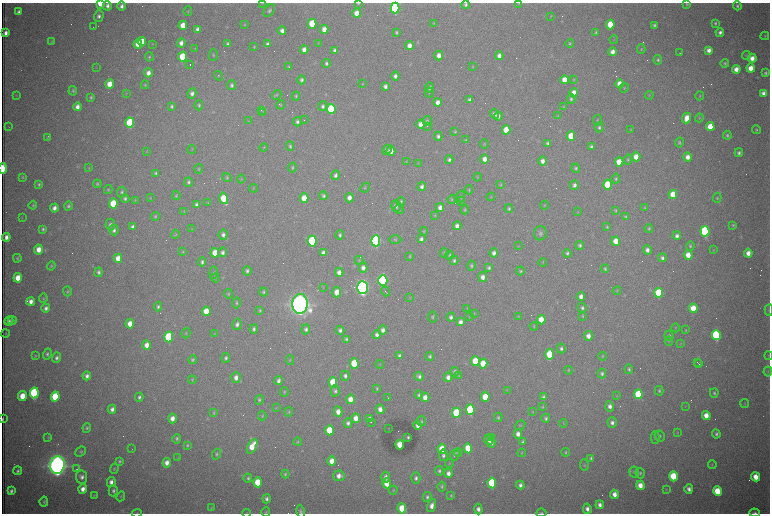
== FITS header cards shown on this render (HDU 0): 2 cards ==
NAXIS1  =                 1536 /fastest changing axis
NAXIS2  =                 1023 /next to fastest changing axis

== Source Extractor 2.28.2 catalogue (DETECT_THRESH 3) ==
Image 1536 x 1023 px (HDU 0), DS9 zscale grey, zoomed out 1/2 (1 PNG px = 2 x 2 image px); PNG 772 x 516 px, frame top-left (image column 1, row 1022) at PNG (2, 3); each listed source drawn as its Kron ellipse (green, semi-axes under 4 px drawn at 4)
Background 3060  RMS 34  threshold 102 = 3 sigma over >= 5 px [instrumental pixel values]
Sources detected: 584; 95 cannot appear on this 1/2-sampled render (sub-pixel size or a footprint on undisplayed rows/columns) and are neither listed nor drawn; the other 489 listed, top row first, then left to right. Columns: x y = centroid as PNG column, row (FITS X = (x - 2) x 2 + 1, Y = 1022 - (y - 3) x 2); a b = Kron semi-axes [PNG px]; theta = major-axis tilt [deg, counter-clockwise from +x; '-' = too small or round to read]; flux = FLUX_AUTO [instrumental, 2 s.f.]
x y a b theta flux
263 3 3 2 - 3.6e+03
358 3 4 3 - 6.8e+03
519 3 4 3 - 4.4e+03
100 4 4 3 - 2.0e+05
687 4 4 3 - 7.9e+03
466 5 4 4 - 1.4e+04
107 6 5 4 - 2.6e+04
122 6 4 4 - 2.5e+04
737 6 4 4 - 1.4e+04
395 8 5 4 - 1.1e+06
269 10 7 5 51 1.8e+04
188 11 5 3 - 7.9e+03
19 12 4 3 - 2.1e+04
357 13 5 4 - 8.2e+04
99 16 6 4 72 2.2e+04
551 16 4 3 - 4.7e+03
434 23 3 3 - 4.2e+03
715 23 4 3 - 1.1e+04
245 24 3 3 - 5.9e+03
312 24 5 4 - 2.7e+05
183 25 4 4 - 1.1e+05
610 25 5 4 - 2.0e+05
654 25 3 3 - 1.3e+04
93 27 2 1 - 2.7e+03
198 29 4 3 - 3.2e+04
324 29 4 4 - 6.3e+04
282 30 4 4 - 3.5e+04
396 32 3 3 - 1.0e+04
596 32 4 3 - 9.2e+03
720 32 4 4 - 2.2e+04
6 33 4 3 - 3.6e+04
765 36 4 4 - 7.5e+03
614 40 4 3 - 5.5e+03
51 41 4 3 - 5.9e+03
142 42 4 4 - 1.2e+05
181 43 4 4 - 3.9e+04
318 43 3 2 - 3.8e+03
570 43 4 4 - 9.0e+03
138 44 5 4 - 7.3e+04
152 44 4 2 - 3.4e+03
228 44 4 3 - 1.7e+04
268 44 4 3 - 2.3e+04
409 46 4 4 - 5.2e+04
254 47 3 3 - 7.0e+03
195 48 3 3 - 4.4e+03
641 49 5 3 - 8.0e+03
304 50 4 3 - 4.6e+04
335 50 4 3 - 2.5e+04
709 50 4 4 - 3.6e+04
612 52 4 4 - 4.6e+04
680 53 2 1 - 4.8e+03
213 55 6 3 88 8.4e+03
439 55 5 4 - 4.9e+04
746 55 4 3 - 6.0e+03
499 56 4 4 - 4.0e+04
149 57 4 3 - 9.2e+03
183 57 5 4 - 2.9e+05
752 58 4 4 - 5.6e+04
658 60 4 4 - 1.2e+04
326 63 4 4 - 1.5e+04
725 63 4 3 - 1.0e+04
190 65 2 1 - 1.9e+05
96 67 3 2 - 3.0e+03
289 67 3 3 - 8.1e+03
473 67 4 3 - 5.1e+03
751 68 4 4 - 9.2e+04
736 69 4 4 - 5.7e+04
148 73 4 4 - 4.1e+04
766 73 3 3 - 1.2e+04
218 76 5 4 - 8.5e+03
395 76 4 3 - 2.5e+04
302 80 4 3 - 1.7e+04
564 80 4 4 - 1.0e+05
574 80 4 3 - 6.8e+03
110 84 5 4 - 1.1e+05
362 84 3 2 - 3.9e+03
620 84 4 4 - 6.4e+04
145 85 4 4 - 8.9e+03
232 85 5 4 - 1.8e+04
385 86 4 3 - 2.4e+04
429 88 5 4 - 2.0e+04
624 88 4 3 - 6.6e+03
73 91 5 3 - 1.1e+04
126 93 4 3 - 6.0e+03
192 93 5 4 - 2.8e+04
429 93 5 3 - 6.0e+03
574 93 5 4 - 5.5e+04
763 93 4 4 - 2.8e+04
16 95 4 2 - 4.5e+03
277 95 5 4 - 8.5e+03
649 95 4 3 - 5.3e+03
296 96 4 3 - 1.0e+04
700 96 4 3 - 7.2e+03
91 97 4 3 - 1.1e+04
571 99 4 4 - 1.3e+04
470 100 4 3 - 2.1e+04
438 102 4 4 - 4.7e+04
199 105 5 4 - 1.2e+04
281 105 4 3 - 6.5e+03
171 106 4 3 - 1.3e+04
323 106 5 4 - 2.1e+04
77 107 4 3 - 4.1e+04
564 107 4 4 - 6.5e+03
331 109 5 4 - 5.8e+05
261 110 2 2 - 3.9e+03
263 112 3 2 - 3.6e+03
494 114 5 4 - 3.3e+04
498 116 4 3 - 2.9e+04
558 116 4 3 - 6.7e+03
687 118 5 4 - 9.0e+04
699 118 4 3 - 5.2e+03
305 120 2 1 - 2.8e+03
597 120 5 3 - 7.3e+03
248 121 3 3 - 4.3e+03
427 121 5 4 - 1.3e+04
297 122 4 3 - 1.8e+04
130 123 5 4 - 5.9e+05
421 124 5 4 - 6.3e+04
427 126 2 1 - 3.1e+03
8 127 3 1 - 2.4e+03
599 127 5 4 - 1.6e+04
710 127 4 4 - 1.5e+05
506 130 4 4 - 1.4e+05
630 130 4 3 - 6.1e+03
756 130 4 4 - 9.8e+03
455 132 3 3 - 8.0e+03
727 135 4 4 - 1.3e+04
438 136 4 4 - 1.9e+04
571 136 5 4 - 2.2e+05
47 138 4 3 - 6.7e+03
465 140 4 3 - 6.8e+03
548 143 4 3 - 2.0e+04
679 143 5 4 - 1.1e+04
484 144 4 3 - 5.6e+03
290 146 5 4 - 1.2e+04
591 146 4 3 - 1.4e+04
264 148 4 3 - 5.8e+03
192 149 4 2 - 4.3e+03
387 150 5 4 - 1.4e+04
146 151 3 3 - 4.2e+03
391 151 5 4 - 6.0e+04
739 153 4 4 - 1.7e+04
636 157 4 4 - 9.6e+04
688 157 4 4 - 5.2e+04
485 159 5 4 - 5.0e+04
628 159 5 3 - 8.9e+03
449 160 4 4 - 1.9e+04
406 161 4 3 - 5.5e+03
543 161 4 4 - 3.9e+04
619 162 4 4 - 1.4e+05
418 164 3 2 - 4.8e+03
292 167 5 4 - 1.0e+04
89 168 4 3 - 5.7e+03
576 168 4 4 - 1.3e+04
3 169 5 2 - 3.1e+05
199 169 4 3 - 7.3e+03
156 173 4 3 - 1.3e+04
335 175 5 4 - 2.2e+04
23 177 4 3 - 6.7e+03
227 177 5 4 - 8.9e+03
477 177 4 3 - 5.3e+03
241 179 4 3 - 6.5e+03
616 179 5 4 - 1.1e+04
189 182 4 4 - 1.4e+04
39 184 4 3 - 1.1e+04
97 184 4 3 - 1.0e+04
501 185 4 3 - 7.0e+03
574 185 5 4 - 2.2e+04
607 185 5 4 - 3.0e+05
422 187 4 3 - 2.2e+04
254 188 4 3 - 5.0e+03
365 188 5 4 - 8.8e+03
108 190 4 3 - 8.3e+03
469 190 4 3 - 6.5e+03
122 192 5 4 - 1.4e+04
673 194 4 4 - 1.8e+05
176 196 4 3 - 8.2e+03
323 196 4 4 - 1.6e+04
461 197 6 3 89 8.7e+03
491 197 4 3 - 4.8e+03
125 198 4 4 - 1.5e+04
150 198 3 3 - 4.6e+03
224 198 6 4 -75 2.5e+05
304 198 5 4 - 1.2e+05
349 198 4 4 - 4.4e+04
717 198 5 4 - 9.2e+03
452 199 4 3 - 6.3e+03
135 200 4 3 - 5.2e+03
401 201 4 3 - 9.6e+03
461 201 4 3 - 7.5e+03
113 203 5 4 - 2.4e+05
208 203 4 3 - 6.2e+03
33 205 4 3 - 8.6e+03
197 205 4 3 - 2.4e+04
544 205 4 3 - 5.5e+03
68 206 4 3 - 1.3e+04
396 206 6 5 - 2.5e+04
440 207 4 3 - 3.7e+04
54 208 4 4 - 3.7e+04
645 208 4 3 - 7.0e+03
399 209 5 4 - 1.1e+04
509 209 4 3 - 1.2e+04
465 210 4 3 - 8.5e+03
615 210 4 3 - 8.3e+03
184 211 4 3 - 4.6e+03
578 212 3 2 - 3.2e+03
435 215 4 3 - 4.5e+03
155 216 4 3 - 8.5e+03
626 217 4 3 - 9.8e+03
22 218 3 2 - 3.7e+03
110 225 6 4 85 2.1e+04
733 225 4 3 - 8.5e+03
457 226 4 3 - 3.8e+04
133 227 4 3 - 2.9e+04
607 227 4 3 - 8.7e+03
649 228 4 4 - 9.4e+03
43 229 4 3 - 1.2e+04
192 229 4 2 - 4.1e+03
114 230 5 5 - 2.5e+04
424 231 4 3 - 6.1e+03
705 231 5 4 - 1.3e+06
540 233 7 6 - 2.1e+04
175 234 4 3 - 6.4e+03
223 235 5 4 - 2.3e+04
340 235 5 4 - 1.5e+04
677 236 4 4 - 2.5e+04
6 237 4 3 - 3.6e+04
421 239 4 3 - 2.2e+04
395 240 6 4 0 9.6e+03
312 241 5 4 - 7.7e+05
376 241 5 4 - 1.7e+06
616 241 4 4 - 1.0e+05
580 245 4 4 - 1.6e+04
518 246 3 2 - 3.7e+03
690 246 5 4 - 1.1e+04
38 249 5 4 - 8.2e+04
647 250 5 4 - 3.5e+04
713 250 4 3 - 4.6e+03
183 251 4 4 - 7.7e+03
223 252 5 4 - 2.3e+04
215 253 5 4 - 1.1e+05
323 253 4 3 - 3.1e+04
444 253 5 3 - 7.9e+03
494 253 4 4 - 3.0e+04
567 253 4 3 - 1.4e+04
748 253 4 4 - 5.8e+04
449 255 4 4 - 9.0e+03
688 255 5 4 - 9.0e+04
410 256 4 3 - 7.6e+03
17 258 4 3 - 7.7e+03
118 258 4 4 - 8.0e+04
662 258 4 4 - 2.0e+04
359 260 4 3 - 6.1e+03
454 260 4 4 - 1.4e+04
202 262 4 3 - 1.6e+04
543 262 4 2 - 4.0e+03
51 266 4 3 - 8.3e+03
471 266 5 4 - 1.1e+04
363 268 5 4 - 3.6e+04
489 268 4 3 - 1.4e+04
605 269 4 3 - 1.1e+04
247 271 4 4 - 1.7e+04
520 271 4 4 - 1.0e+04
99 272 5 4 - 1.8e+04
339 272 4 4 - 4.4e+04
214 273 6 4 84 1.2e+04
483 277 5 4 - 4.2e+04
18 278 5 4 - 1.2e+05
215 278 4 3 - 6.1e+03
383 280 5 4 - 1.8e+06
323 287 3 3 - 4.8e+03
362 287 6 5 - 3.7e+06
67 291 5 4 - 1.1e+04
385 291 5 2 - 6.2e+03
617 291 4 2 - 4.1e+03
263 292 4 4 - 1.0e+04
337 292 5 4 - 7.6e+04
659 293 5 4 - 4.1e+05
228 294 4 4 - 9.1e+03
581 296 4 3 - 4.1e+04
43 298 5 3 - 6.6e+03
410 298 3 3 - 4.5e+03
31 301 4 3 - 3.9e+04
236 303 5 4 - 1.1e+04
300 304 10 7 86 9.8e+06
158 307 5 4 - 1.5e+04
46 308 4 3 - 2.3e+04
467 308 3 3 - 3.9e+03
582 308 5 4 - 1.6e+04
693 308 5 4 - 1.6e+05
769 310 6 3 86 7.9e+03
206 311 5 4 - 1.3e+05
260 311 3 3 - 8.9e+03
474 313 4 3 - 5.2e+03
582 316 4 3 - 6.2e+03
433 317 5 4 - 1.0e+04
451 317 4 4 - 2.1e+04
469 317 4 2 - 3.9e+03
518 317 4 3 - 5.4e+03
541 320 5 4 - 1.3e+05
9 321 5 4 - 2.2e+04
12 321 4 3 - 7.1e+03
461 322 4 3 - 3.4e+04
130 324 5 4 - 7.6e+04
237 324 6 4 77 2.5e+04
534 326 4 3 - 7.1e+03
676 328 4 3 - 5.2e+03
254 329 4 3 - 1.7e+04
306 329 5 4 - 2.0e+04
340 330 4 4 - 2.4e+04
383 330 4 4 - 3.0e+04
686 330 4 3 - 6.0e+03
186 333 5 3 - 8.3e+03
5 334 4 2 - 3.7e+03
214 334 3 2 - 3.6e+03
377 335 4 4 - 2.7e+04
716 335 5 4 - 9.7e+05
588 336 5 4 - 4.9e+04
669 336 5 4 - 1.6e+04
169 337 5 4 - 5.6e+05
346 339 4 3 - 1.2e+04
669 341 4 3 - 5.7e+03
680 343 3 2 - 3.3e+03
146 345 5 4 - 5.3e+04
561 348 5 3 - 1.7e+04
47 354 5 4 - 1.6e+04
550 354 5 4 - 3.6e+05
35 356 4 3 - 5.7e+03
400 356 4 3 - 2.0e+04
430 356 4 4 - 1.4e+04
602 356 4 3 - 6.4e+03
769 356 4 3 - 4.8e+03
56 358 5 4 - 2.1e+04
226 358 5 4 - 1.6e+04
193 360 4 3 - 1.1e+04
290 360 4 3 - 6.1e+03
475 361 5 4 - 2.7e+05
697 362 2 1 - 2.6e+03
354 363 5 4 - 3.3e+05
380 364 4 2 - 4.0e+03
483 364 5 4 - 1.6e+05
699 364 2 1 - 3.7e+03
629 369 5 4 - 1.3e+04
568 370 4 3 - 6.1e+03
768 371 5 3 - 6.5e+03
455 372 5 4 - 2.6e+04
602 374 5 4 - 1.6e+04
87 376 4 3 - 2.7e+04
345 376 5 4 - 2.1e+04
419 376 5 4 - 2.2e+04
459 376 4 3 - 5.2e+03
448 377 4 4 - 3.6e+04
236 378 5 4 - 4.1e+04
192 380 4 3 - 6.2e+03
279 381 4 4 - 2.6e+04
333 382 5 4 - 3.1e+05
377 388 4 3 - 7.7e+03
507 390 3 3 - 4.6e+03
335 391 5 4 - 1.8e+04
659 391 5 4 - 1.1e+04
284 392 5 3 - 7.9e+03
34 393 5 4 - 9.7e+05
714 393 5 4 - 1.4e+04
638 394 5 4 - 2.9e+05
419 395 4 3 - 1.4e+04
22 396 5 4 - 1.3e+05
617 396 4 2 - 4.1e+03
55 397 5 4 - 3.4e+05
139 397 4 3 - 1.8e+04
388 397 3 1 - 4.1e+03
425 397 4 4 - 6.2e+04
485 397 5 4 - 1.9e+05
543 397 4 3 - 1.5e+04
350 399 5 4 - 7.8e+04
259 400 5 4 - 1.2e+04
745 404 4 3 - 5.5e+03
610 406 5 4 - 3.4e+04
685 406 4 3 - 4.9e+03
542 407 4 3 - 6.2e+03
276 408 3 3 - 4.4e+03
112 409 4 4 - 3.0e+04
380 409 5 4 - 4.7e+04
470 410 5 4 - 7.9e+05
289 412 4 3 - 7.7e+03
338 412 5 4 - 6.6e+04
532 412 4 3 - 5.6e+03
214 413 4 4 - 8.5e+03
456 413 5 4 - 4.5e+05
262 416 4 3 - 7.2e+03
706 416 4 4 - 8.2e+04
498 417 5 3 - 1.0e+04
172 418 5 4 - 5.3e+04
356 418 5 4 - 7.0e+04
370 418 4 3 - 2.3e+04
546 418 4 3 - 1.5e+04
3 419 4 1 - 7.9e+03
421 421 5 4 - 1.0e+04
371 422 2 1 - 7.2e+03
348 423 5 4 - 2.2e+04
563 423 4 2 - 4.0e+03
612 423 5 4 - 2.6e+04
418 425 4 3 - 4.5e+04
520 425 5 3 - 7.5e+03
87 428 5 3 - 1.1e+04
389 428 3 2 - 1.8e+03
329 430 5 4 - 2.7e+05
677 433 4 2 - 3.9e+03
518 434 5 4 - 3.9e+04
716 434 4 4 - 1.5e+04
660 436 6 4 -60 1.4e+04
48 437 4 3 - 7.3e+03
408 437 3 2 - 9.7e+03
491 437 2 1 - 1.4e+05
655 437 6 4 -89 1.3e+04
177 439 5 4 - 1.3e+04
489 439 5 4 - 4.7e+04
298 442 4 4 - 6.9e+03
522 442 4 3 - 1.1e+04
491 443 5 3 - 3.6e+04
187 445 4 3 - 1.0e+04
400 445 5 4 - 1.6e+05
252 446 8 4 62 1.3e+05
468 448 5 4 - 2.5e+05
132 449 2 1 - 2.7e+03
442 449 5 4 - 2.0e+05
81 452 6 4 41 1.2e+04
566 452 4 3 - 8.9e+03
458 453 4 3 - 6.8e+03
522 453 4 3 - 5.6e+03
217 454 5 4 - 1.2e+04
443 455 6 4 -82 1.9e+04
455 455 6 4 66 1.9e+04
178 458 3 3 - 4.4e+03
591 458 4 3 - 1.5e+04
120 461 4 3 - 1.1e+04
332 461 5 4 - 8.4e+04
167 463 5 4 - 4.3e+04
449 464 4 2 - 4.8e+03
57 465 9 7 81 8.1e+06
584 465 6 4 -79 9.5e+03
712 465 4 3 - 6.7e+03
77 469 4 2 - 4.4e+03
114 469 5 3 - 7.5e+03
18 471 4 3 - 1.4e+04
439 471 5 4 - 1.6e+04
634 472 5 5 - 1.3e+04
448 473 5 4 - 3.8e+04
640 473 5 4 - 1.1e+04
285 474 4 3 - 1.1e+04
339 476 5 5 - 4.8e+04
673 476 5 4 - 2.7e+05
82 477 6 5 - 3.1e+04
386 477 5 4 - 3.0e+04
755 477 4 4 - 8.6e+04
248 478 4 3 - 1.3e+04
416 478 5 4 - 2.2e+04
111 482 5 4 - 3.4e+04
258 482 5 4 - 2.1e+05
387 483 5 4 - 1.5e+05
492 483 5 4 - 5.5e+05
520 485 4 3 - 2.5e+04
640 485 4 4 - 7.6e+04
442 486 5 3 - 1.1e+04
83 489 5 4 - 4.9e+04
689 489 4 4 - 2.9e+04
393 490 4 3 - 6.6e+03
666 490 4 3 - 4.9e+03
11 491 4 3 - 1.9e+04
113 491 6 4 -89 1.8e+04
717 491 5 4 - 2.2e+05
614 494 4 3 - 5.5e+04
94 495 3 2 - 3.7e+03
451 495 4 3 - 7.4e+03
121 496 5 3 - 6.4e+03
427 497 5 4 - 1.6e+04
266 499 4 4 - 2.1e+04
44 502 5 3 - 1.1e+04
600 505 4 3 - 3.1e+04
432 506 7 4 75 4.7e+04
211 508 4 2 - 4.9e+03
402 508 5 4 - 2.2e+05
478 509 5 4 - 3.4e+04
587 509 5 4 - 3.2e+04
301 511 7 4 -79 1.5e+04
266 512 5 4 - 7.7e+03
137 513 5 2 - 5.0e+03
247 513 4 2 - 4.5e+03
541 513 5 3 - 8.8e+03
755 513 5 3 - 1.4e+04
At the frame edge (FLAGS 8, measured only in part): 13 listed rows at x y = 263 3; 358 3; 519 3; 100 4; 395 8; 3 169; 769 310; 3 419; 301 511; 137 513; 247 513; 541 513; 755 513
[95 sub-pixel or undisplayed-footprint detections neither listed nor drawn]